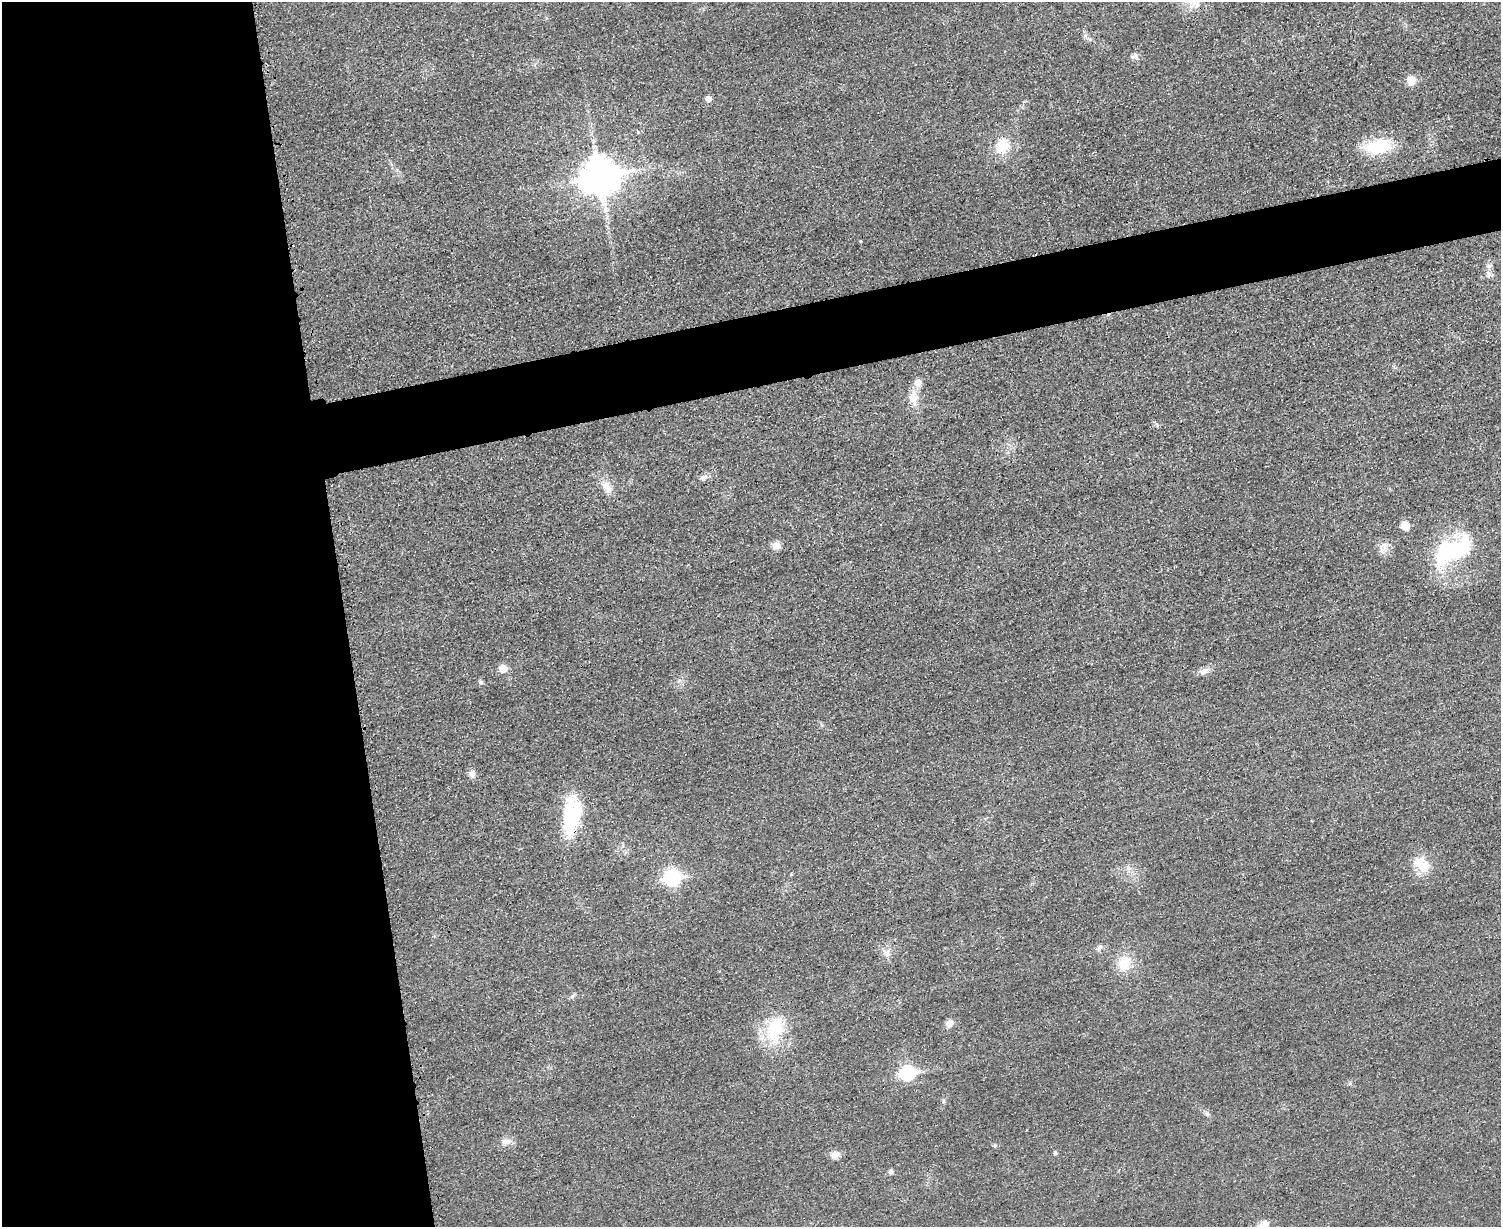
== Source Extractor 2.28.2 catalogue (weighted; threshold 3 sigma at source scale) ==
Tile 7 of 3 x 4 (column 1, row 3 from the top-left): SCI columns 152-1650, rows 1243-2467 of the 4919 x 4934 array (HDU 1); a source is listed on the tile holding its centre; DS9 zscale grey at full resolution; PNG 1503 x 1229 px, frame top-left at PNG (2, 2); no overlay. Shown black and unused: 27% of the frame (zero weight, under 3 of 4 exposures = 2% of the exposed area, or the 3 px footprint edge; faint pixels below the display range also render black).
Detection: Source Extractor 2.28.2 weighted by HDU 2 'WHT'; one run over the whole footprint, this tile lists its part. Background 0.0153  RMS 0.0057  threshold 0.0258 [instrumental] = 3 sigma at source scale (4.5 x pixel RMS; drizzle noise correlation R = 1.50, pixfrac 1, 0.05/0.05 arcsec/px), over >= 5 px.
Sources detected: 38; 2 inside a brighter listed object's ellipse — not listed separately; the other 36 listed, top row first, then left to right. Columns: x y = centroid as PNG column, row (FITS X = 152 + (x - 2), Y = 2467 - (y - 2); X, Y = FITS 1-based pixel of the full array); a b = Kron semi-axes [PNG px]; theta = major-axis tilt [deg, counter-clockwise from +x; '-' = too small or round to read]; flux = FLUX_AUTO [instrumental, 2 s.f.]
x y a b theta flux
1134 56 10 7 26 2
1411 80 5 5 - 15
708 99 5 5 - 3.9
1002 146 7 7 - 25
1378 146 30 15 9 28
600 175 13 11 11 1300
860 241 4 3 - 0.42
1489 274 9 6 -87 2
913 398 17 12 80 7
704 477 10 7 13 2.5
607 487 17 11 -61 5.8
1405 526 8 8 - 7
1385 545 8 6 -69 2.6
776 546 10 8 -24 4
1452 551 52 23 28 53
503 669 6 6 - 10
1203 671 11 8 27 3
481 682 7 5 -89 1.1
472 774 9 7 87 2.8
571 818 45 21 80 36
1422 864 24 16 -37 12
672 878 8 7 - 130
1099 948 10 5 71 1.5
887 954 8 7 - 2.5
1124 963 17 14 69 13
949 1023 9 7 32 3.8
775 1029 35 21 75 26
907 1073 8 7 - 84
943 1101 6 4 71 0.84
1207 1114 7 5 -46 1.2
507 1141 14 7 12 3.6
995 1146 5 5 - 1
1055 1153 5 4 - 0.97
835 1155 10 9 - 3.8
891 1172 7 5 61 1.5
1264 1225 16 10 26 4.6
Overlapping masked pixels (flux is a lower limit): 1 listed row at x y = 571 818
Isophote crosses this tile's border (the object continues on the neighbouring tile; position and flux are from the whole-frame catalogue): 1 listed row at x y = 1264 1225
Unlisted compact peaks at least as high as the median listed source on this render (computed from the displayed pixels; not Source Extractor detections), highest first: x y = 572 996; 1085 36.